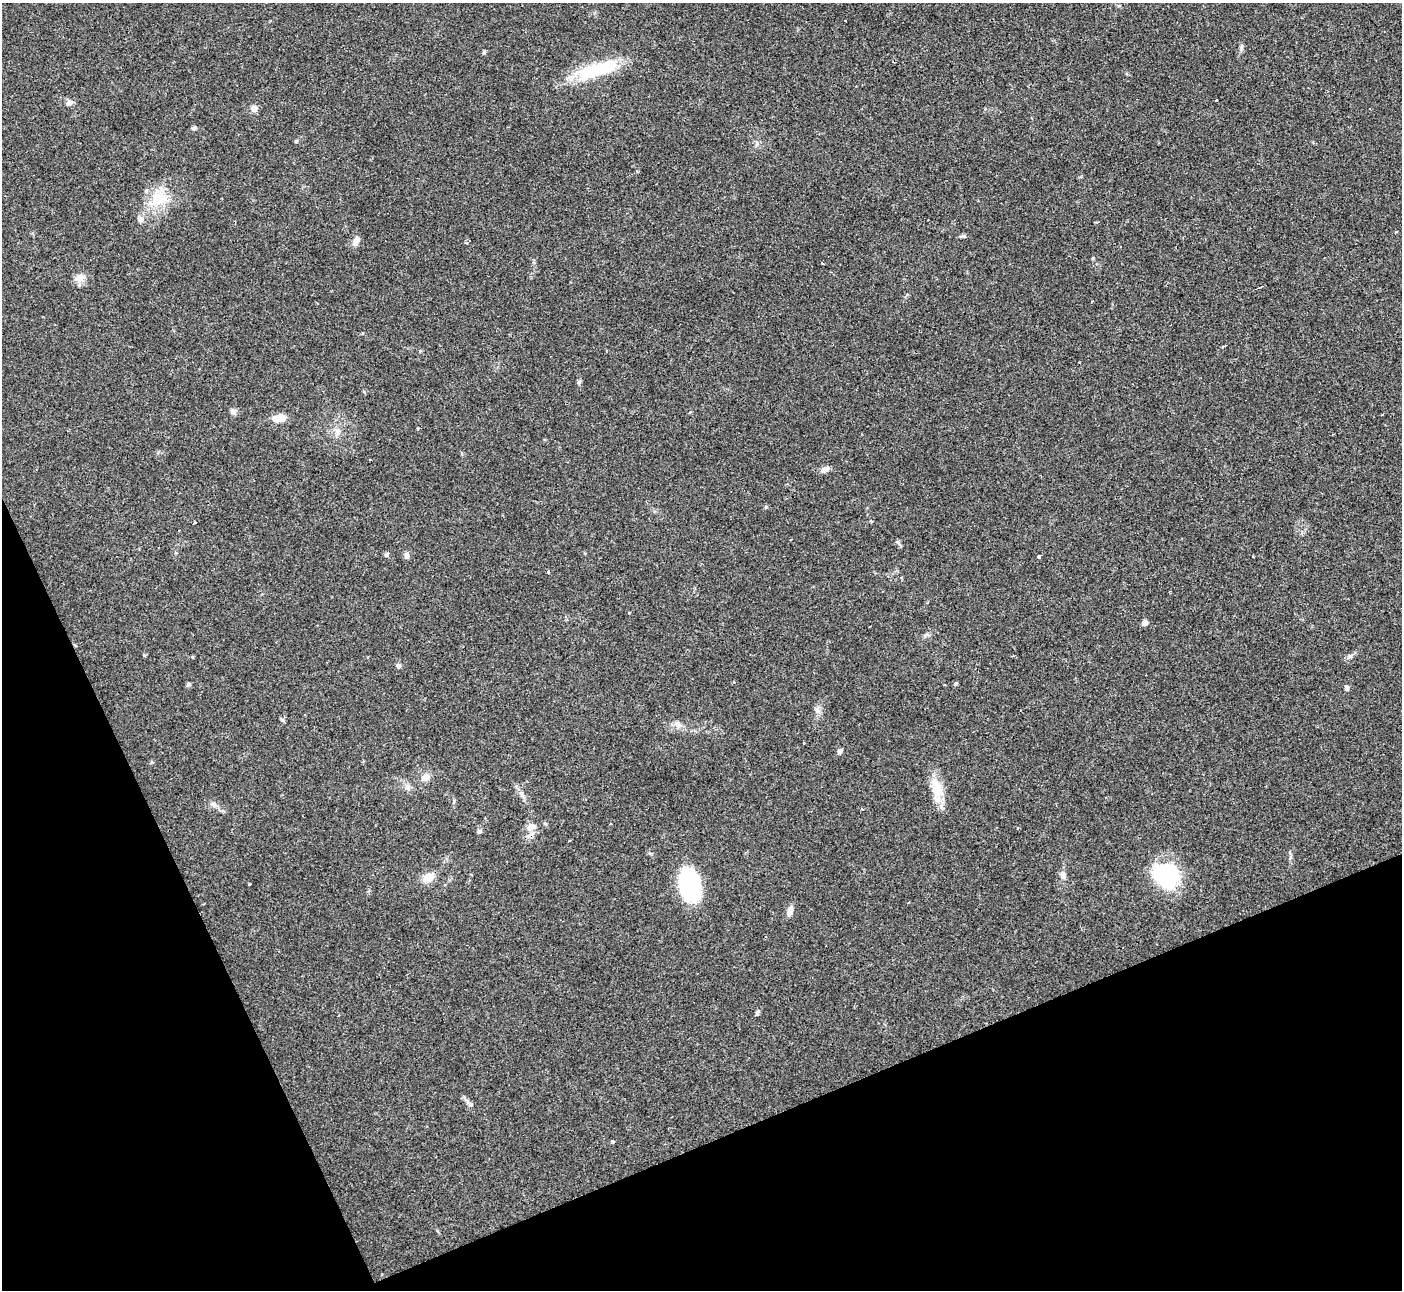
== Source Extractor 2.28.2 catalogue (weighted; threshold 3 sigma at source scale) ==
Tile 14 of 4 x 4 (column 2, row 4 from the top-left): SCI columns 1402-2801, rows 152-1439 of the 5600 x 5588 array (HDU 1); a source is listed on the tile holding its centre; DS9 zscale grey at full resolution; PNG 1404 x 1292 px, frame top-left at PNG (2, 3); no overlay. Shown black and unused: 21% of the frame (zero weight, under 3 of 4 exposures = <1% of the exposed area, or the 3 px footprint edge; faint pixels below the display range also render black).
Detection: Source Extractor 2.28.2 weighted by HDU 2 'WHT'; one run over the whole footprint, this tile lists its part. Background 0.0513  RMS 0.0052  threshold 0.0234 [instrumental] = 3 sigma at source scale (4.5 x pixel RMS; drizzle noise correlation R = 1.50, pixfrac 1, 0.05/0.05 arcsec/px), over >= 5 px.
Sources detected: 57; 5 cosmic-ray / hot-pixel residue — not listed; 1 inside a brighter listed object's ellipse — not listed separately; the other 51 listed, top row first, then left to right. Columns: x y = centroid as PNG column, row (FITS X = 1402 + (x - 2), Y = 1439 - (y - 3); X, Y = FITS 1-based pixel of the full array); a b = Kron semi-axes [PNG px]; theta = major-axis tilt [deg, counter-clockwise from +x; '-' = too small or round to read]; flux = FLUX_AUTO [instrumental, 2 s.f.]
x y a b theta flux
484 52 5 5 - 0.73
597 69 51 13 17 32
70 102 9 7 18 1.7
254 108 5 5 - 6.4
194 128 6 4 15 1
637 171 4 4 - 0.73
158 199 26 17 5 14
140 219 8 7 - 2.2
1096 222 4 3 - 0.6
964 236 7 5 -20 0.92
356 241 11 7 64 3.1
466 242 6 3 -8 0.97
80 277 13 8 33 3.5
1224 346 4 3 - 0.54
233 412 10 6 -43 1.5
1382 415 3 2 - 0.5
279 418 14 8 9 6.7
825 469 9 6 26 2.8
195 523 3 3 - 2.5
791 540 3 2 - 0.58
897 542 6 5 - 0.97
386 555 6 5 - 0.94
406 556 8 6 -87 1.8
1039 556 3 3 - 7.6
1145 622 7 6 - 1.7
1349 656 9 6 39 1.6
398 666 6 5 - 1.5
734 682 3 3 - 0.72
955 683 5 4 - 0.83
189 684 6 5 - 1
1347 688 6 5 - 1.3
817 710 8 7 - 1.9
282 720 6 4 -19 0.72
678 725 8 6 -54 1.9
840 751 7 5 33 1.3
425 777 10 8 40 3.7
408 787 8 6 -70 1.7
937 790 23 15 -76 10
213 805 9 7 -26 1.9
531 827 13 8 26 3.4
479 831 6 6 - 1.1
569 841 3 3 - 1
1063 875 10 6 -75 2.2
1166 875 30 25 -26 41
428 877 12 10 26 6.4
249 884 3 2 - 0.93
689 886 30 19 -77 55
790 911 11 6 72 3.5
757 1013 5 5 - 0.89
470 1104 7 4 -90 0.93
612 1142 4 3 - 0.76
Unlisted compact peaks at least as high as the median listed source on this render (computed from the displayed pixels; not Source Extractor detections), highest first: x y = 579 382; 766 507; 548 572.